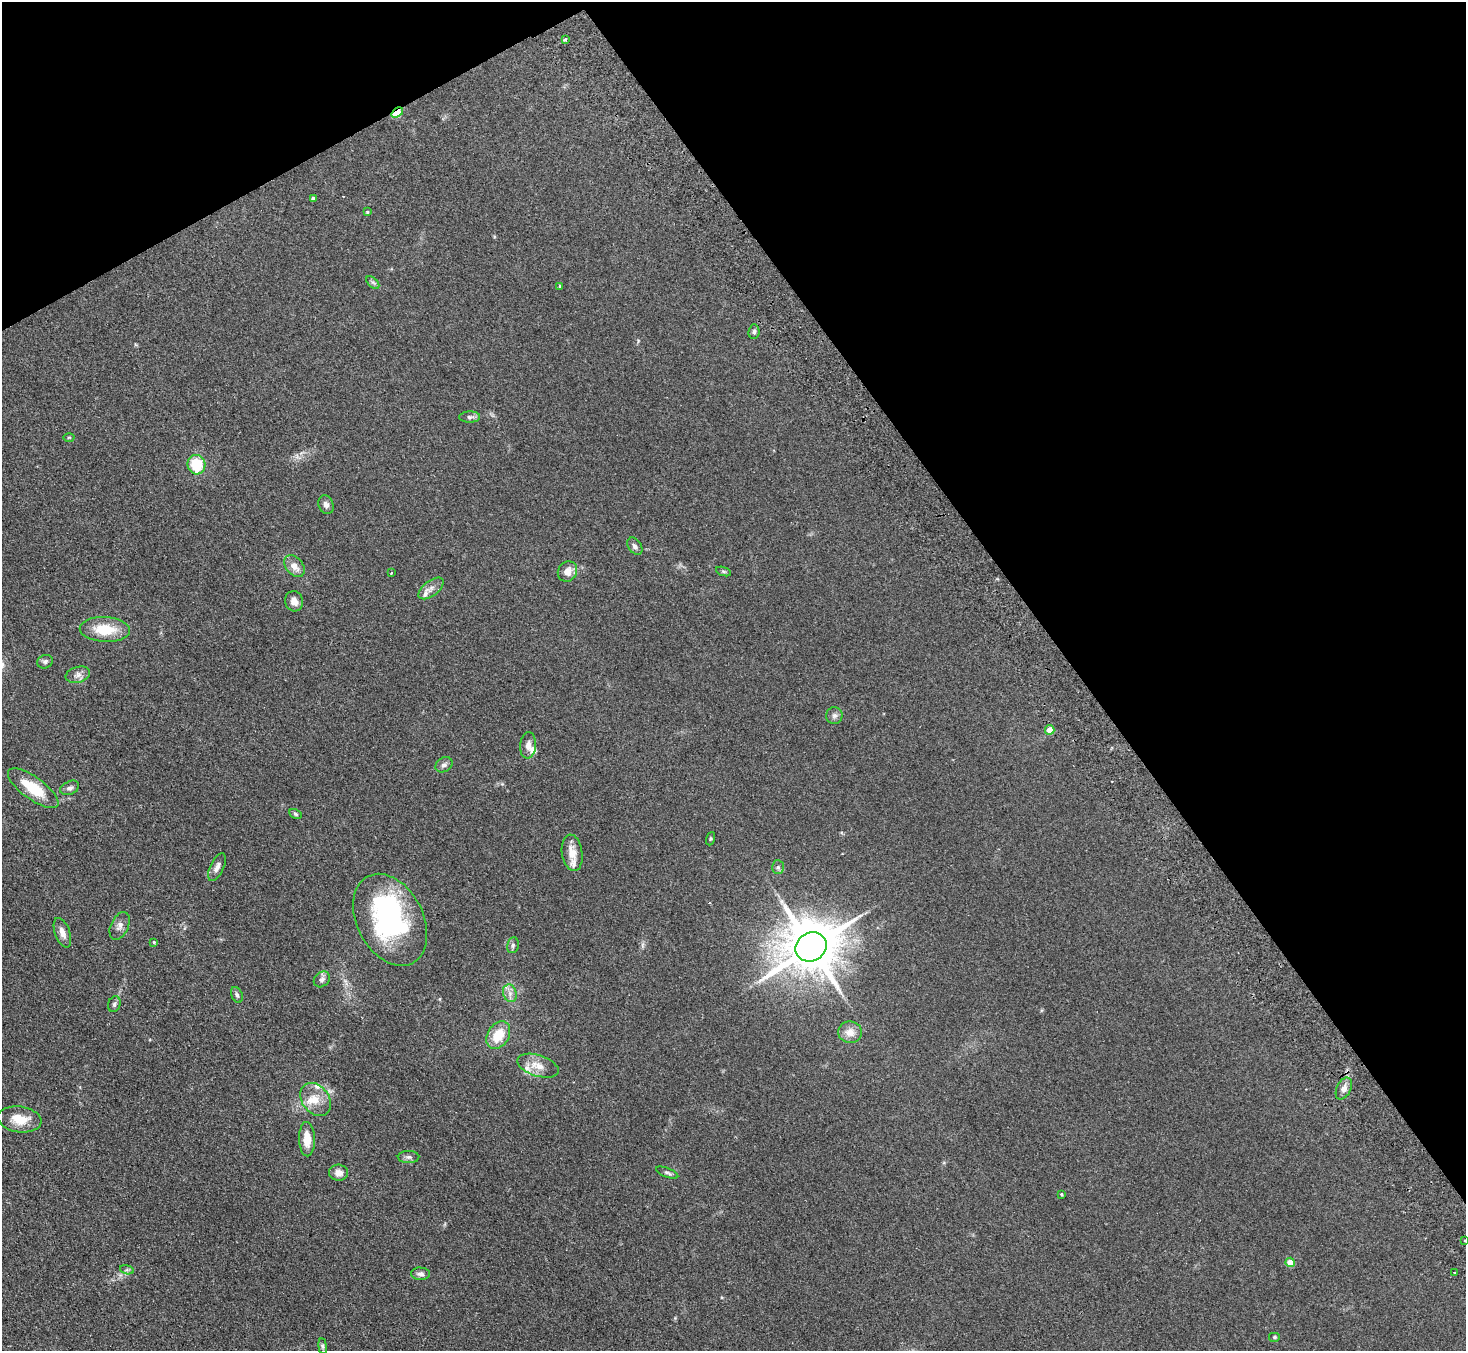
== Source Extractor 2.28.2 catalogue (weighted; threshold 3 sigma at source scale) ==
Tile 3 of 4 x 4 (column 3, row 1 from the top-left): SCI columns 2981-4444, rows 4240-5588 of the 5958 x 5920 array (HDU 1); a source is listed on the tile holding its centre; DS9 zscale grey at full resolution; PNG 1468 x 1353 px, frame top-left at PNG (2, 2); each listed source drawn as its Kron ellipse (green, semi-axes under 4 px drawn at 4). Shown black and unused: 32% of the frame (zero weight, under 2 of 3 exposures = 3% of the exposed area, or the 3 px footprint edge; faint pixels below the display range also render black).
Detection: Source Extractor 2.28.2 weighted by HDU 2 'WHT'; one run over the whole footprint, this tile lists its part. Background 0.153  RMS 0.013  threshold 0.0573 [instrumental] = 3 sigma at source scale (4.5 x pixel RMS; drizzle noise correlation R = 1.50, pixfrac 1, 0.05/0.05 arcsec/px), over >= 5 px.
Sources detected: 68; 1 inside a brighter object's white glare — neither listed nor drawn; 7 inside a brighter listed object's ellipse — not listed separately; the other 60 listed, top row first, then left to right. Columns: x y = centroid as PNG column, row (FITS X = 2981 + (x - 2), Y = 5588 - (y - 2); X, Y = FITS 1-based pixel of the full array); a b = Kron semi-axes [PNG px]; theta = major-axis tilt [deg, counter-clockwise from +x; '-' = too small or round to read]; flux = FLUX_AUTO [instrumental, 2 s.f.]
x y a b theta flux
565 39 3 3 - 17
397 113 6 4 37 46
313 198 3 3 - 3.8
367 212 3 3 - 1.1
373 282 8 4 -44 2.5
559 286 3 3 - 1.5
754 332 7 5 84 3.1
470 417 10 5 2 3.5
69 437 5 3 - 1.1
196 465 10 9 - 37
326 505 9 7 -68 5.4
635 546 9 6 -54 4.1
294 566 12 8 -51 11
567 571 10 9 - 9.7
723 571 8 3 -19 1.7
391 573 3 2 - 1.7
431 588 15 7 38 6.2
294 601 10 9 - 8.3
105 629 25 12 -3 34
45 662 8 6 23 2.9
78 675 12 8 15 6
834 716 8 8 - 4.1
1050 730 5 4 - 14
528 745 13 8 86 6.7
444 765 9 7 32 4
33 788 30 11 -36 37
70 788 10 6 25 3.8
296 814 7 4 -27 1.8
710 839 7 3 71 1.5
572 853 18 10 -81 14
217 867 15 6 64 6.1
778 867 7 6 - 2.7
390 920 49 33 -63 200
120 926 15 8 65 6.6
62 933 15 7 -69 7.9
154 942 3 3 - 1.3
513 945 8 6 78 3.1
811 947 16 14 31 7100
322 979 9 7 42 4.2
510 993 9 6 -71 5.4
237 995 8 5 -66 2.9
114 1004 8 6 72 2.9
850 1032 12 11 - 11
498 1035 15 10 59 27
538 1066 21 10 -18 14
1344 1088 11 7 63 6.9
316 1100 18 13 -53 18
20 1119 22 13 -8 23
307 1139 17 8 -88 18
409 1157 11 6 0 3.7
339 1173 9 8 - 8.2
667 1173 12 4 -21 3.1
1061 1194 4 3 - 1.2
1465 1240 3 3 - 2
1290 1262 5 4 - 23
127 1270 7 4 -17 2.3
1455 1273 3 2 - 2.1
420 1274 9 6 -4 4.1
1274 1337 6 5 - 1.9
323 1346 8 4 -82 2.2
Overlapping masked pixels (flux is a lower limit): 1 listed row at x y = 397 113
Isophote crosses this tile's border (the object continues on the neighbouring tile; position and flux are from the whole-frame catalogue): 1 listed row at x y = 1465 1240